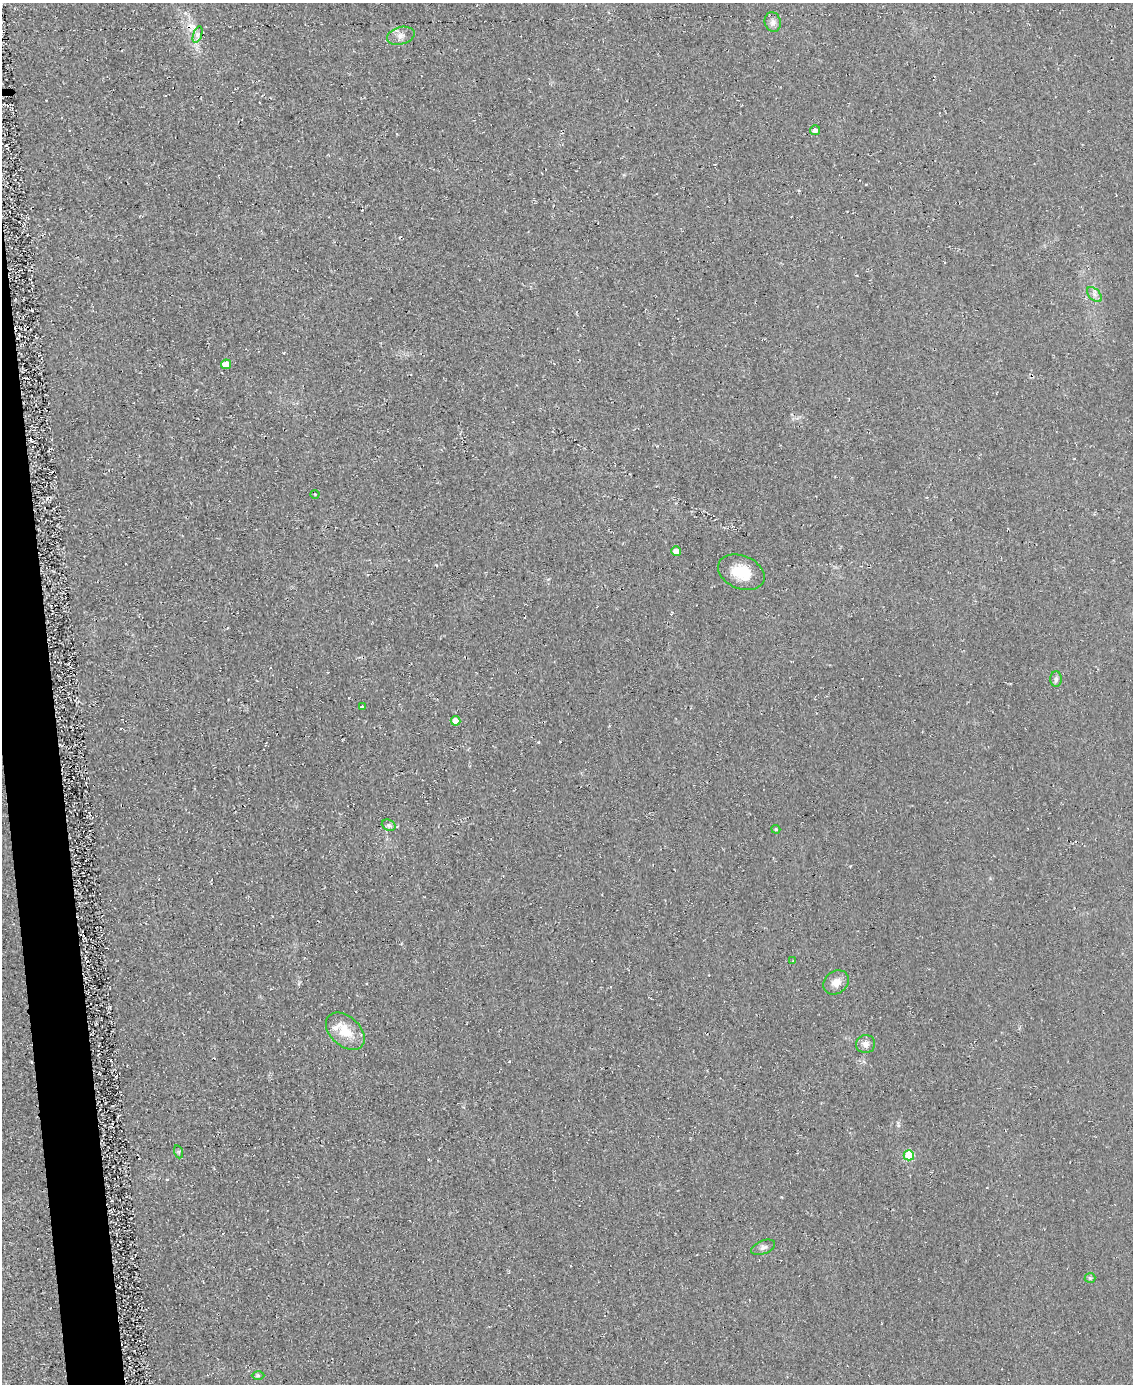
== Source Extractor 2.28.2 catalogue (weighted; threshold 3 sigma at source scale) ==
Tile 7 of 4 x 3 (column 3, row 2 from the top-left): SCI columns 2271-3401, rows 1555-2936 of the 4561 x 4553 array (HDU 1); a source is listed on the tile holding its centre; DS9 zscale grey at full resolution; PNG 1135 x 1386 px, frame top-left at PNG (2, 3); each listed source drawn as its Kron ellipse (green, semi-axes under 4 px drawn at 4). Shown black and unused: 3% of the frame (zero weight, under 2 of 3 exposures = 3% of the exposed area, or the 3 px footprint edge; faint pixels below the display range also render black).
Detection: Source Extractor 2.28.2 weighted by HDU 2 'WHT'; one run over the whole footprint, this tile lists its part. Background 0.0474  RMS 0.013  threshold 0.0589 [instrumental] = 3 sigma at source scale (4.5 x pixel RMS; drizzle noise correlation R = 1.50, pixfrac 1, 0.05/0.05 arcsec/px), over >= 5 px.
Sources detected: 26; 2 cosmic-ray / hot-pixel residue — neither listed nor drawn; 1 inside a brighter listed object's ellipse — not listed separately; the other 23 listed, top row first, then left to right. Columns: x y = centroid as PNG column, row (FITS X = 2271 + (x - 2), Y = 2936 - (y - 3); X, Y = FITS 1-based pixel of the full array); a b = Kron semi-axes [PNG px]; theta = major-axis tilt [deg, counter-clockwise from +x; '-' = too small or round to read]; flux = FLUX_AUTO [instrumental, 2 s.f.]
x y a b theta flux
773 22 10 8 -76 5.5
197 35 8 4 71 3.4
401 36 14 8 15 8.2
815 130 5 5 - 4.4
1094 295 9 5 -45 4.4
226 364 5 5 - 13
315 494 4 3 - 1.1
676 551 5 5 - 7.8
741 572 24 16 -23 34
1056 679 8 5 -90 3.5
362 707 3 3 - 2.6
456 721 5 4 - 14
389 825 7 5 -22 3.1
776 829 4 3 - 1.7
793 961 3 3 - 1.7
836 982 14 11 37 11
345 1031 22 14 -42 26
865 1044 9 9 - 7
179 1152 6 4 -72 2.1
909 1155 5 5 - 53
763 1247 12 6 22 4.9
1090 1278 5 5 - 1.8
258 1375 6 4 -1 2